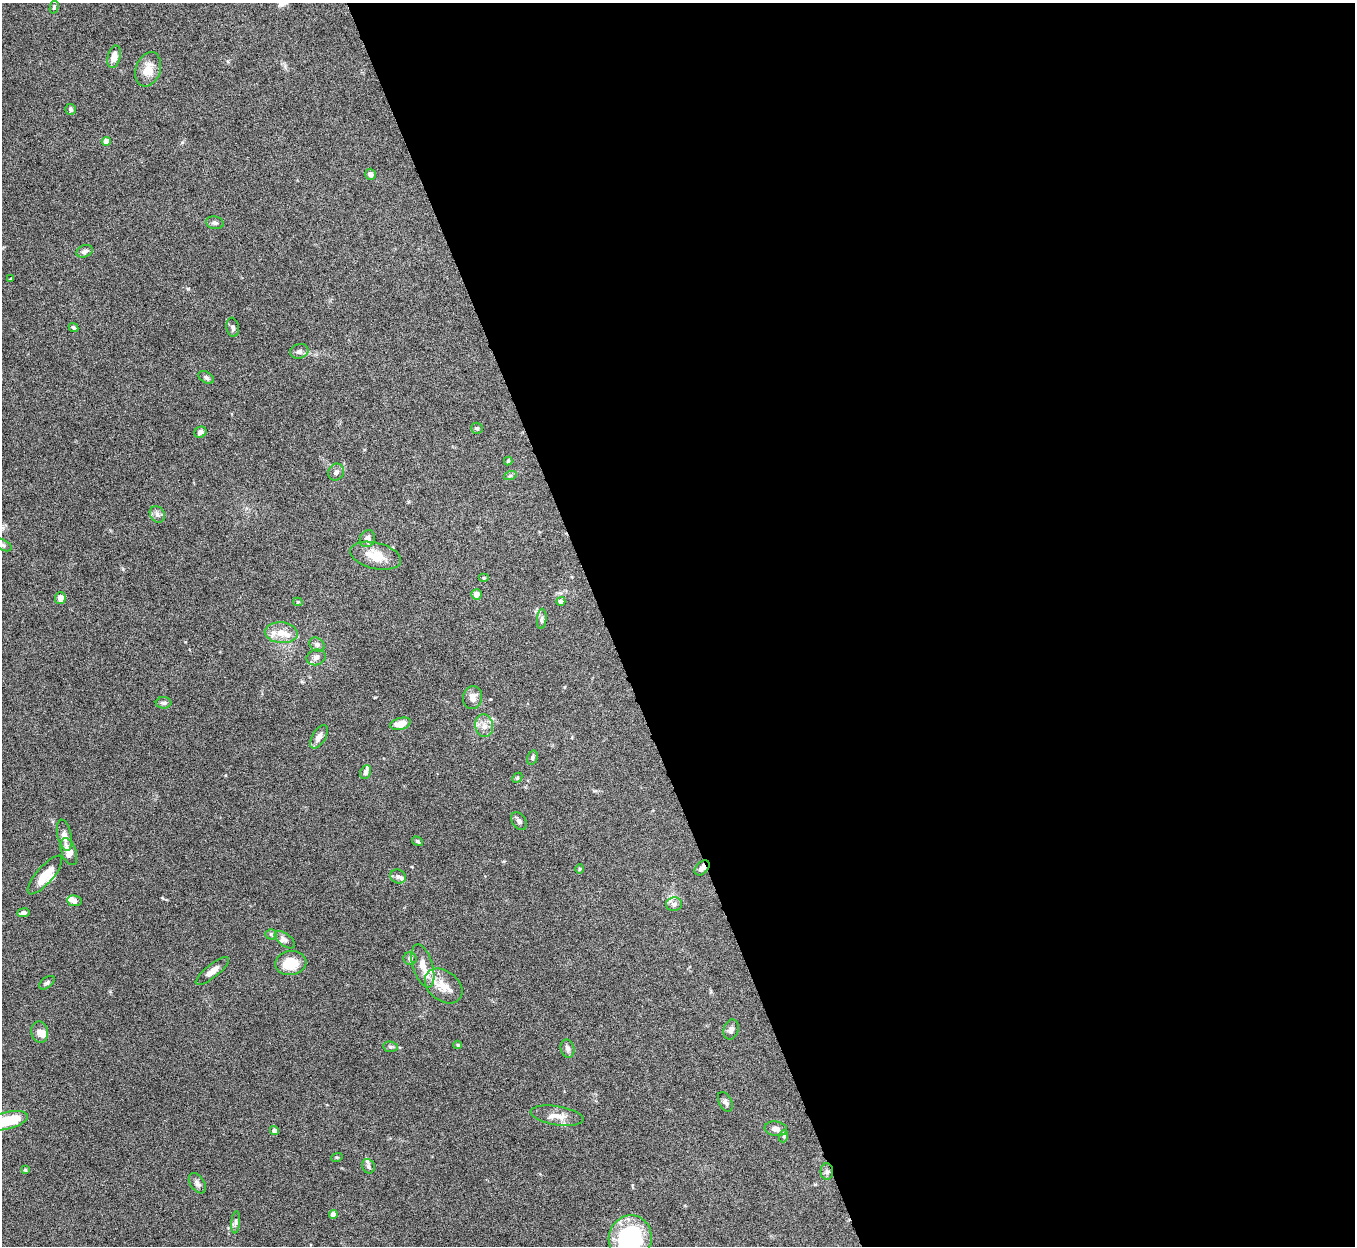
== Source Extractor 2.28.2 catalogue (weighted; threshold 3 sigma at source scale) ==
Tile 8 of 4 x 4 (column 4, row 2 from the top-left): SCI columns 4063-5415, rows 2640-3883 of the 5419 x 5403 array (HDU 1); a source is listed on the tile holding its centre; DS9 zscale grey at full resolution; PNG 1357 x 1248 px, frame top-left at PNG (2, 3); each listed source drawn as its Kron ellipse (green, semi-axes under 4 px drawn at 4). Shown black and unused: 55% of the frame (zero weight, under 8 of 15 exposures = <1% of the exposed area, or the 3 px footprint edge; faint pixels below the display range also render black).
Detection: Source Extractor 2.28.2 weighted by HDU 2 'WHT'; one run over the whole footprint, this tile lists its part. Background 0.163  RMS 0.0048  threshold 0.0196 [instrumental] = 3 sigma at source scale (4.09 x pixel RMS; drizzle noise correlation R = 1.36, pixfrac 0.8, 0.05/0.05 arcsec/px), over >= 5 px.
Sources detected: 88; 11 inside a brighter listed object's ellipse — not listed separately; the other 77 listed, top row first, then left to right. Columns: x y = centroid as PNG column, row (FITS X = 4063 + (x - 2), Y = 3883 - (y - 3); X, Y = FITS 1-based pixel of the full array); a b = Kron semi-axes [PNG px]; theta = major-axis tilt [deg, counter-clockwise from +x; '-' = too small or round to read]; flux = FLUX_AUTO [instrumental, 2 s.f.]
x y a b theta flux
54 7 6 3 75 0.64
114 57 11 6 76 4
148 69 18 12 70 6.1
71 109 5 5 - 0.86
106 141 4 4 - 4.3
370 174 5 5 - 1.6
215 223 9 6 -11 1.2
85 251 8 6 22 1.6
11 279 3 3 - 0.46
233 327 10 6 -81 1.2
73 328 5 4 - 0.83
299 351 9 7 16 1.4
206 377 8 5 -33 1.1
477 428 6 5 - 0.67
200 432 6 5 - 1.6
508 461 4 4 - 0.51
336 472 8 7 - 1.5
510 476 6 4 19 0.65
157 514 9 7 -57 1.5
367 539 9 7 65 1.7
3 545 10 5 -27 1.4
376 556 26 13 -14 8
484 578 5 4 - 0.57
476 594 5 5 - 3.5
60 598 6 5 - 2.9
561 601 4 4 - 2.6
298 602 4 4 - 0.64
542 619 10 5 85 1.1
281 633 16 10 -5 5.3
317 645 8 6 -40 1.3
316 657 10 7 15 1.8
473 697 11 9 80 2.9
164 703 8 5 1 1
400 724 10 6 15 5
484 726 11 9 -80 2.9
319 737 13 6 58 2.7
532 758 7 5 73 0.95
366 772 7 5 63 1.8
517 778 6 4 46 0.52
519 821 10 6 -56 1.3
64 835 16 7 -78 2.7
417 841 6 4 -31 0.65
69 852 14 7 -70 5
702 868 9 6 44 2.1
580 869 4 4 - 0.45
45 875 24 8 49 8.5
398 876 8 6 -24 1.3
74 901 7 5 -7 2.5
674 904 8 7 - 1.6
23 913 6 4 9 1.1
271 934 5 5 - 0.69
285 940 12 6 -37 1.5
410 959 7 6 - 1.5
291 963 16 12 7 10
423 966 22 10 -73 5.4
212 971 20 6 39 3.1
47 983 9 5 37 0.87
444 986 21 15 -38 7.5
731 1029 10 7 74 1.6
40 1032 11 8 -78 2.6
458 1045 4 3 - 0.7
390 1047 7 5 -7 0.88
567 1049 9 6 -77 1.6
725 1102 10 6 -62 1.2
557 1116 26 9 -9 5
7 1121 21 8 14 17
776 1129 11 7 -9 2.3
274 1131 4 4 - 2
784 1136 6 4 72 0.57
337 1157 6 3 18 0.43
368 1166 7 6 - 1.1
25 1170 4 3 - 0.43
827 1172 8 6 -90 1.3
197 1183 11 7 -56 1.8
333 1214 4 4 - 4.1
236 1222 11 4 85 1
630 1238 23 21 74 45
Overlapping masked pixels (flux is a lower limit): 1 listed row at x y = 702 868
Isophote crosses this tile's border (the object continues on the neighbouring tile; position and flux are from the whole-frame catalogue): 2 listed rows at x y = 3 545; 630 1238